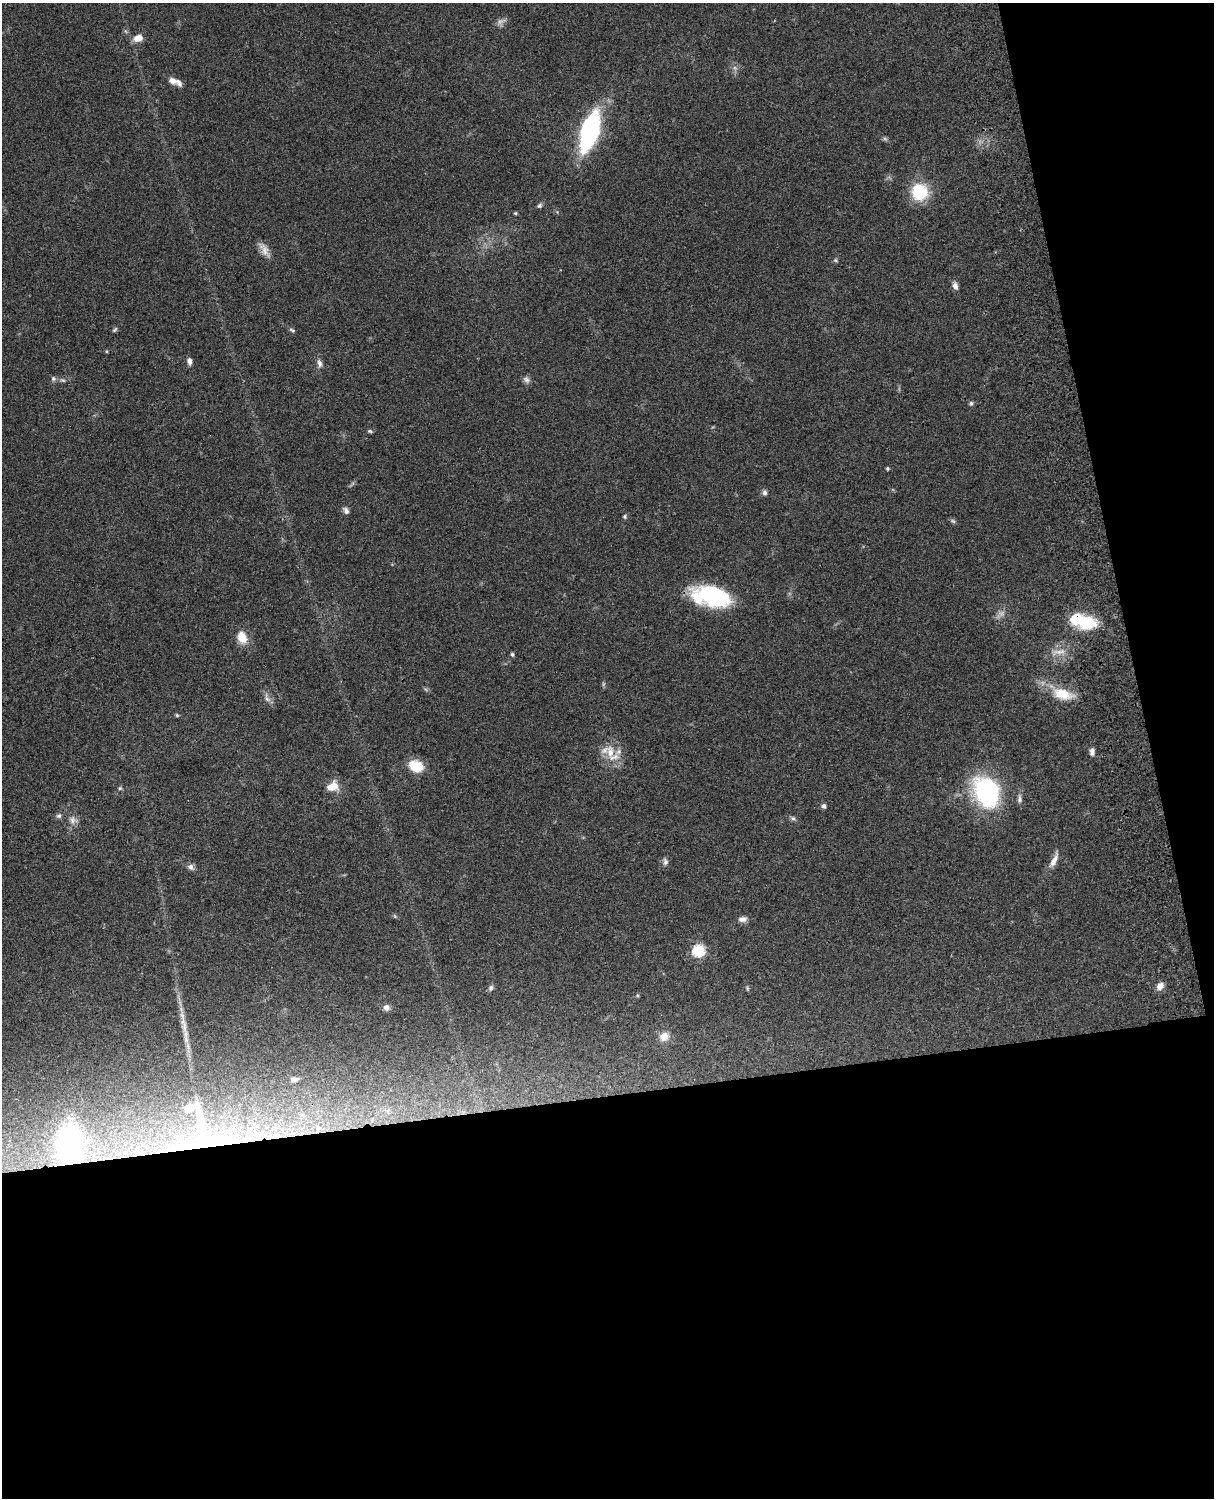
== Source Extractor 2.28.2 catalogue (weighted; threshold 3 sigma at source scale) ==
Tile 12 of 4 x 3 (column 4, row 3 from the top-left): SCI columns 3759-4970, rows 277-1772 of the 5089 x 4927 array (HDU 1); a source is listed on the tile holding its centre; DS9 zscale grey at full resolution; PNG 1216 x 1500 px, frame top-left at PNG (2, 3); no overlay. Shown black and unused: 33% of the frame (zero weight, under 3 of 4 exposures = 6% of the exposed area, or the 3 px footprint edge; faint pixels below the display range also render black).
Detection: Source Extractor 2.28.2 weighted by HDU 2 'WHT'; one run over the whole footprint, this tile lists its part. Background 0.081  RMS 0.0059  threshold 0.0264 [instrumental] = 3 sigma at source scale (4.5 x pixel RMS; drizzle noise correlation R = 1.50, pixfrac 1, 0.05/0.05 arcsec/px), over >= 5 px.
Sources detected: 68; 6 too faint to see at this stretch — not listed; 3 inside a brighter listed object's ellipse — not listed separately; the other 59 listed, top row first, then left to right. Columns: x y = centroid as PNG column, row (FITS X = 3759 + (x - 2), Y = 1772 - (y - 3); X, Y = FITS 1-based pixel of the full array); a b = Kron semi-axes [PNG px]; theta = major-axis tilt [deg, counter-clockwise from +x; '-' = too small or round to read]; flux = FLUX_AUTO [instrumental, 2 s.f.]
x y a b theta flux
138 38 10 7 17 5.6
172 81 12 8 -30 3.4
590 131 28 11 73 130
920 192 18 17 - 25
539 206 6 6 - 1.1
515 213 4 4 - 0.68
264 250 22 8 -59 4.8
835 260 6 5 - 0.86
955 286 9 6 -76 2.6
115 330 8 4 49 0.93
292 330 8 4 -26 1
106 351 5 3 - 0.51
189 361 8 5 -84 2.4
319 363 12 6 -78 2.5
53 379 7 6 - 1.3
63 380 7 4 -18 1.1
526 380 10 7 -41 2.1
971 403 6 5 - 1
370 431 6 5 - 0.99
887 468 4 4 - 0.73
765 493 7 6 - 1.6
346 511 9 6 -55 2
625 516 6 5 - 0.93
712 596 40 19 -11 57
1082 621 32 15 -15 27
242 637 15 10 -69 8.5
1059 652 22 8 7 6.1
512 654 6 4 -59 0.94
1063 694 30 14 -16 15
267 698 13 6 -58 2.8
177 715 5 4 - 0.71
610 752 20 13 -81 11
1092 752 9 6 -89 2.2
416 766 11 8 -23 20
333 786 15 11 24 7.3
120 788 6 5 - 0.84
986 792 32 25 -64 78
1019 799 13 6 88 2.1
823 806 5 5 - 1.5
59 816 8 6 32 1.4
793 818 6 5 - 1.2
73 820 12 11 - 3.6
1054 860 21 7 65 5.1
665 862 10 7 -83 1.9
191 867 10 7 -33 2
395 916 6 4 -70 0.65
743 919 11 7 3 2.7
699 950 6 6 - 62
1160 986 10 7 52 3.9
491 988 8 6 84 1.5
747 989 8 4 -81 0.75
386 1007 8 8 - 2.6
184 1027 25 7 -86 6.7
664 1036 12 10 32 5.4
294 1079 10 5 3 2
388 1110 7 5 44 1.5
302 1115 10 8 -22 3.8
207 1135 105 60 -6 180
69 1143 53 36 86 110
Overlapping masked pixels (flux is a lower limit): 3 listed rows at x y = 1082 621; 207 1135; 69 1143